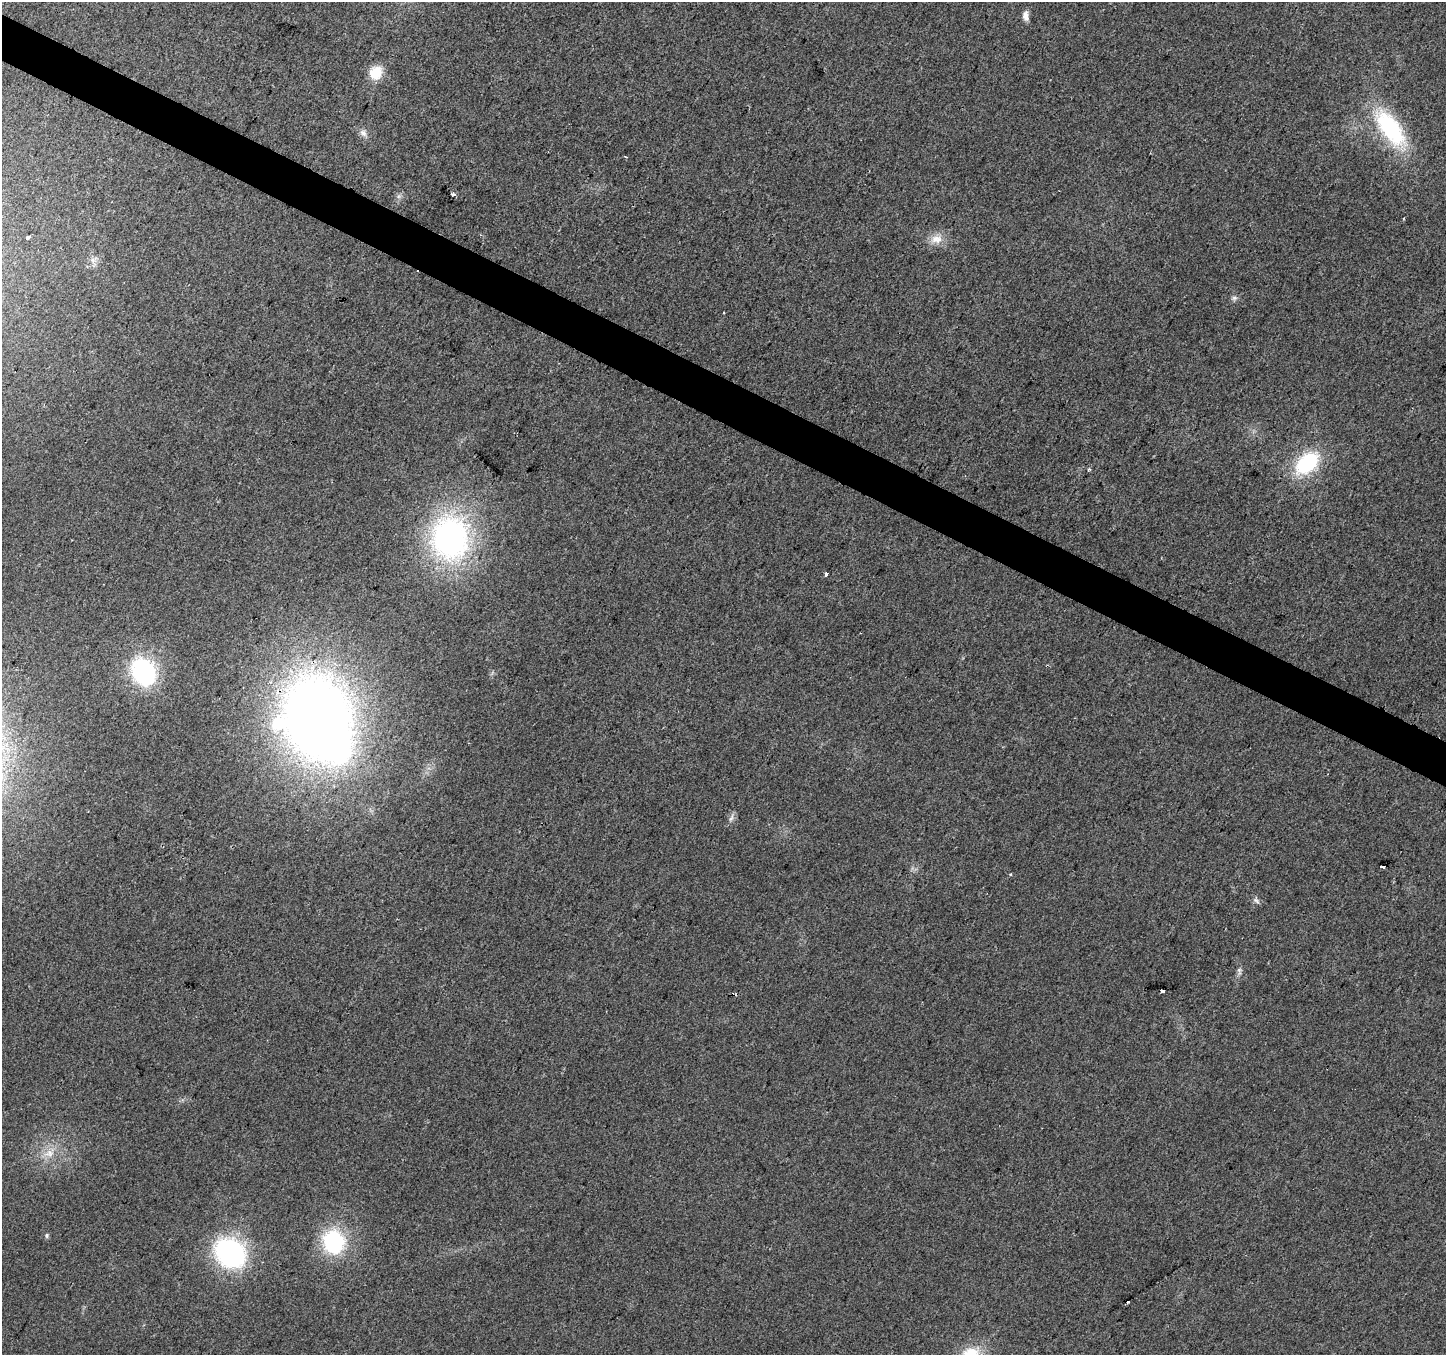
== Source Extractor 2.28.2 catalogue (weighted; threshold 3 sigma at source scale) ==
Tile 11 of 4 x 4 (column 3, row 3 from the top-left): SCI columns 2894-4337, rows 1618-2970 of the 5781 x 5874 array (HDU 1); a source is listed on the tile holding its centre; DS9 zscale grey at full resolution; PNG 1448 x 1357 px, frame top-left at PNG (2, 2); no overlay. Shown black and unused: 3% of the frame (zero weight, under 2 of 3 exposures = <1% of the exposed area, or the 3 px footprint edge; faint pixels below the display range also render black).
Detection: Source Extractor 2.28.2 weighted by HDU 2 'WHT'; one run over the whole footprint, this tile lists its part. Background 0.0221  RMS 0.0079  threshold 0.0355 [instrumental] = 3 sigma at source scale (4.5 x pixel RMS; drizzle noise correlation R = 1.50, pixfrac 1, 0.0396/0.0396 arcsec/px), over >= 5 px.
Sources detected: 30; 1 inside a brighter object's white glare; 3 cosmic-ray / hot-pixel residue — not listed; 1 inside a brighter listed object's ellipse — not listed separately; the other 25 listed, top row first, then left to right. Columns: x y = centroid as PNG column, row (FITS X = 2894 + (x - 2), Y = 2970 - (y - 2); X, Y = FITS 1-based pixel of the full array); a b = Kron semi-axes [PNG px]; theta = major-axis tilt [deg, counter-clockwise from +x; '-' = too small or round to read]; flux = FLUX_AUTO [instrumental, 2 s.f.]
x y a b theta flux
1026 16 12 7 -80 4.6
376 73 15 12 62 17
1390 128 56 23 -54 78
363 133 10 8 -48 4
453 194 4 3 - 5.5
28 237 4 3 - 4.6
936 239 18 12 10 9.8
1234 298 8 6 15 2.2
1307 463 28 17 43 61
1089 469 4 4 - 1.2
450 538 43 37 -90 210
826 574 4 3 - 10
143 672 22 17 -60 110
317 718 67 54 -82 950
731 818 12 5 68 2.9
1383 867 5 3 - 14
1010 874 3 3 - 1.5
1256 901 10 5 -38 2.3
1239 971 11 5 -85 2.5
1162 991 4 3 - 14
49 1153 15 12 10 11
47 1235 6 5 - 1.4
334 1242 20 18 -72 78
230 1253 25 21 -36 160
1127 1302 3 3 - 2.3
Overlapping masked pixels (flux is a lower limit): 1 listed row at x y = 317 718